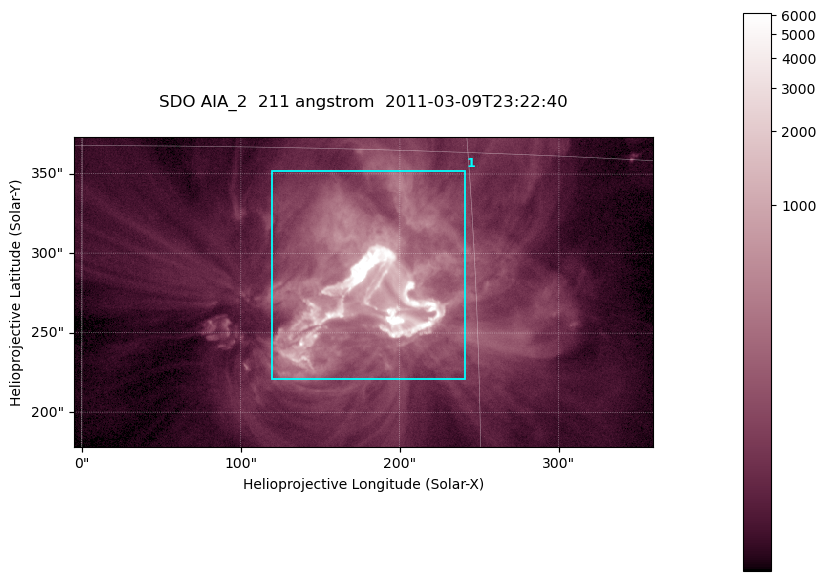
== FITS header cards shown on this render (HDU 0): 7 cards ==
TELESCOP= 'SDO     '           /
INSTRUME= 'AIA_2   '           /
WAVELNTH=                  211 /
WAVEUNIT= 'angstrom'           /
DATE-OBS= '2011-03-09T23:22:40.09' /
CTYPE1  = 'HPLN-TAN'           /
CTYPE2  = 'HPLT-TAN'           /

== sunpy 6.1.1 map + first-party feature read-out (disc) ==
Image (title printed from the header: SDO AIA_2  211 angstrom  2011-03-09T23:22:40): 606 x 324 px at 0.601 arcsec/px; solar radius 967 arcsec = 1609 px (partial field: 2.4% of the solar disc is inside the frame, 100% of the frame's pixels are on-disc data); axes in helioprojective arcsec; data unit not stated in the header (colour bar unlabelled)
Pointing: header CRPIX1/2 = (2040.79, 2040.71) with CRVAL1/2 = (0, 0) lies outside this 606 x 324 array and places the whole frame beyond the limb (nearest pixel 1.39 R_sun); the SolarSoft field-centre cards XCEN/YCEN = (177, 275.7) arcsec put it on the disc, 1861 arcsec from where CRPIX/CRVAL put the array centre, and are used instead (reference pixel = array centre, CRVAL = XCEN/YCEN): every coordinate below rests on XCEN/YCEN
Orientation: roll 0.0565 deg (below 1 deg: not rotated)
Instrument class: DISC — disc imager (sunpy class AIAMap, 211 A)
Bright regions (active regions / flare kernels): reference = the on-disc median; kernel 5 px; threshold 5 sigma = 262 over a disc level ~63.4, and >= 1.15x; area >= 196 px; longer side >= 4 px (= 2.4 arcsec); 1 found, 1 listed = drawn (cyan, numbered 1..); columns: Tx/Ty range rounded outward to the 2 arcsec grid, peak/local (2 s.f.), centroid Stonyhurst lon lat
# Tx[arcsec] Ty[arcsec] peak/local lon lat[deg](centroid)
1 120..242 220..352 227 +11 +10